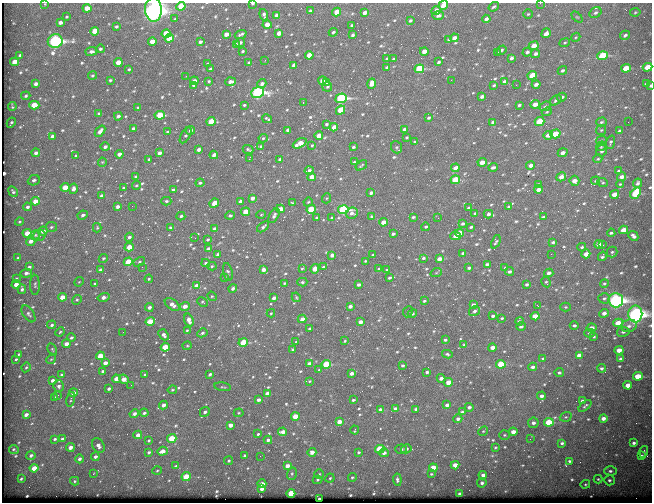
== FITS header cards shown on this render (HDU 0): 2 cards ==
NAXIS1  =                  650
NAXIS2  =                  500

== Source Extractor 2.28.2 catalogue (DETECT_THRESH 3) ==
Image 650 x 500 px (HDU 0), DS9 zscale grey, 1 PNG px = 1 image px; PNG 654 x 504 px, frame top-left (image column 1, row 500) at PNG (2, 3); each listed source drawn as its Kron ellipse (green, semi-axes under 4 px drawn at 4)
Background 601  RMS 3.1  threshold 9.33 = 3 sigma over >= 5 px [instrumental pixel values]
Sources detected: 673; of the 673, the 500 brightest by FLUX_AUTO listed and drawn (173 fainter detections omitted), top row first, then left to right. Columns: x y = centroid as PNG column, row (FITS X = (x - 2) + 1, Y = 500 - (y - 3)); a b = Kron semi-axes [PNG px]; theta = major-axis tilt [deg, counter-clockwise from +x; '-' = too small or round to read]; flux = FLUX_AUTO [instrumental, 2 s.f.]
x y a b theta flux
540 3 3 2 - 400
44 4 3 2 - 230
252 4 3 2 - 260
443 5 5 4 - 2000
181 6 4 4 - 6700
494 7 6 3 36 340
87 8 4 4 - 2800
153 10 12 8 -87 160000
310 11 3 3 - 390
436 11 4 4 - 1500
337 12 4 4 - 3000
635 12 5 4 - 230
365 13 4 3 - 990
595 13 6 5 - 540
528 14 5 4 - 280
264 15 6 3 -71 590
277 15 4 3 - 1000
438 15 6 4 8 650
66 17 4 3 - 230
577 17 6 4 -43 260
175 19 3 2 - 220
486 19 4 3 - 640
410 21 4 3 - 390
60 22 4 3 - 800
267 24 4 4 - 1300
352 25 3 3 - 370
116 27 3 3 - 340
95 31 4 4 - 4200
333 32 4 3 - 410
279 33 4 3 - 1400
546 33 5 4 - 1500
166 34 4 4 - 5200
226 34 4 4 - 1400
241 34 6 3 21 440
352 35 3 3 - 420
625 35 5 4 - 410
576 37 5 3 - 230
169 38 4 4 - 4000
454 38 4 3 - 1400
448 40 4 3 - 320
55 41 7 7 - 54000
152 42 4 4 - 2700
200 42 3 3 - 470
240 42 5 4 - 520
565 43 5 4 - 290
236 44 4 3 - 250
534 46 5 4 - 2400
100 49 4 4 - 450
501 50 5 4 - 370
91 51 6 4 7 700
242 51 3 3 - 300
424 51 4 4 - 1800
527 52 5 4 - 520
498 53 3 2 - 240
535 54 4 4 - 660
20 55 4 3 - 500
309 55 4 4 - 2900
602 56 5 4 - 12000
511 58 4 3 - 550
387 59 3 3 - 240
394 59 4 3 - 370
265 60 3 2 - 250
14 62 4 4 - 2300
439 62 3 3 - 340
118 63 4 4 - 2700
249 63 4 3 - 520
208 64 3 3 - 330
294 65 4 3 - 1300
387 67 3 3 - 300
647 67 5 4 - 4300
626 68 5 4 - 4700
129 69 3 3 - 240
210 69 3 3 - 380
419 69 5 4 - 14000
562 70 5 4 - 460
532 75 5 4 - 4900
92 76 4 4 - 270
186 76 2 2 - 270
110 80 3 3 - 270
322 80 4 4 - 1800
451 80 2 2 - 560
194 81 4 3 - 690
209 81 3 3 - 230
504 81 4 4 - 470
230 82 5 3 - 910
326 83 4 4 - 370
36 84 4 3 - 950
262 84 4 4 - 730
371 84 5 4 - 1900
536 84 4 3 - 940
646 84 4 3 - 410
194 85 4 3 - 730
494 85 4 3 - 280
516 85 2 2 - 320
650 86 3 2 - 340
327 87 5 5 - 380
258 92 6 5 - 42000
26 96 5 4 - 360
482 97 4 3 - 640
562 97 5 4 - 600
341 98 5 4 - 29000
556 100 6 4 33 460
303 102 3 2 - 860
535 104 5 4 - 1700
34 105 5 4 - 4600
244 105 3 3 - 250
519 105 4 3 - 430
545 106 6 4 22 360
12 107 4 2 - 230
138 107 3 3 - 220
341 110 5 4 - 4600
547 112 5 4 - 280
99 114 4 3 - 440
160 115 5 4 - 6100
118 116 4 4 - 600
428 118 3 3 - 370
267 119 5 3 - 330
211 121 4 4 - 4900
539 121 5 4 - 8300
493 122 4 3 - 570
601 122 5 4 - 340
628 122 2 2 - 300
11 123 5 3 - 370
326 124 3 3 - 340
334 127 4 3 - 1800
133 128 3 3 - 430
404 129 4 3 - 720
190 130 5 3 - 680
288 130 4 3 - 840
601 130 5 5 - 280
100 131 6 4 49 1100
620 131 4 3 - 610
168 132 3 3 - 380
555 134 5 4 - 6400
186 135 9 4 60 460
548 135 5 4 - 1400
52 136 4 3 - 650
319 136 4 4 - 2000
406 137 3 3 - 250
263 138 4 4 - 250
601 140 5 4 - 250
415 142 3 3 - 270
610 142 7 4 71 460
300 143 7 4 28 3000
312 145 3 3 - 230
261 146 3 3 - 290
601 146 5 4 - 310
105 147 4 4 - 580
353 147 3 3 - 330
396 147 6 5 - 350
199 149 4 3 - 780
248 149 5 3 - 350
602 151 6 5 - 600
36 153 4 4 - 850
159 153 4 3 - 890
563 153 5 4 - 1100
119 154 4 3 - 1100
214 155 4 3 - 980
76 156 4 3 - 400
149 159 3 3 - 340
249 159 3 2 - 2100
280 159 4 3 - 550
598 159 4 3 - 260
102 162 4 4 - 240
354 162 3 3 - 260
482 162 4 3 - 2000
361 165 6 2 34 230
531 165 4 4 - 980
493 167 5 3 - 500
455 168 4 3 - 1400
309 170 4 3 - 610
619 171 4 3 - 460
136 177 4 3 - 710
312 177 4 3 - 2000
561 177 5 4 - 1700
622 177 4 3 - 1000
34 180 6 5 - 520
455 180 5 4 - 8900
574 181 5 5 - 1600
596 181 4 3 - 260
603 182 5 4 - 270
200 183 4 4 - 390
638 183 5 3 - 470
538 184 3 3 - 230
620 184 4 4 - 220
136 185 4 3 - 260
65 187 4 4 - 4000
124 188 3 3 - 390
73 189 5 4 - 820
173 189 4 3 - 410
538 190 4 3 - 1100
13 192 5 4 - 390
371 193 4 3 - 660
636 193 6 4 52 12000
614 194 4 3 - 2600
101 196 3 3 - 500
252 198 4 3 - 1000
327 198 5 3 - 220
35 201 4 4 - 2600
166 201 5 4 - 320
241 201 4 3 - 1300
308 202 5 4 - 240
214 203 5 4 - 2200
293 203 4 3 - 290
118 206 4 3 - 820
132 206 2 2 - 220
27 207 4 3 - 540
509 207 4 3 - 300
469 208 3 3 - 350
280 209 4 3 - 2200
311 209 5 4 - 6700
343 210 5 4 - 24000
246 212 4 4 - 4300
352 213 6 5 - 1000
475 213 3 3 - 290
488 214 4 3 - 540
83 215 5 4 - 560
261 215 5 3 - 220
181 216 4 3 - 430
230 216 4 4 - 450
274 216 8 4 60 670
371 216 4 3 - 240
317 217 3 3 - 370
413 217 3 3 - 330
543 217 3 2 - 280
332 218 4 3 - 640
438 218 3 2 - 380
19 222 4 4 - 260
383 222 4 3 - 2300
463 224 4 3 - 460
51 227 6 5 - 390
170 227 4 3 - 290
263 227 7 4 40 540
425 227 4 3 - 380
471 227 3 2 - 300
97 228 4 4 - 240
215 229 4 3 - 1000
623 230 4 3 - 3000
43 231 5 4 - 1200
27 233 4 4 - 2100
459 233 4 4 - 2300
611 233 4 3 - 320
393 234 3 3 - 480
35 235 5 4 - 310
39 236 7 5 17 470
455 236 5 3 - 2200
633 236 5 3 - 730
129 237 4 4 - 570
195 238 2 2 - 300
207 240 3 3 - 330
31 241 5 4 - 1000
496 242 7 4 65 360
553 242 4 3 - 350
599 244 4 4 - 1700
603 245 3 2 - 1000
129 247 4 3 - 3200
582 247 4 3 - 270
208 249 4 3 - 770
612 252 5 5 - 380
463 253 4 3 - 510
551 254 2 2 - 1200
586 254 4 4 - 1800
218 255 4 3 - 930
332 255 4 3 - 1100
373 255 3 2 - 240
602 256 5 3 - 400
18 258 3 3 - 360
103 258 5 4 - 300
423 258 4 3 - 350
439 259 4 3 - 1800
365 261 3 2 - 220
128 262 4 4 - 7300
139 262 6 4 29 330
206 263 4 3 - 320
487 264 4 3 - 520
212 266 4 4 - 290
29 267 4 3 - 430
142 267 3 2 - 240
323 267 4 4 - 280
302 268 4 3 - 230
469 268 4 3 - 490
505 268 4 4 - 300
100 269 4 3 - 370
315 269 5 4 - 2900
379 269 4 3 - 330
263 270 4 3 - 1000
387 270 3 3 - 360
510 271 4 4 - 590
228 272 9 4 -78 430
26 273 6 4 2 720
436 273 6 3 19 220
549 273 4 4 - 780
225 277 4 3 - 220
16 278 3 2 - 230
389 278 3 3 - 390
149 279 4 3 - 280
79 282 5 4 - 280
302 282 5 4 - 350
546 282 5 4 - 280
284 283 4 3 - 260
604 283 4 4 - 280
16 284 4 3 - 1600
95 284 3 3 - 260
359 284 4 3 - 660
527 284 3 3 - 500
35 285 10 5 -90 410
197 286 4 3 - 1600
22 289 5 4 - 620
233 289 4 4 - 560
212 296 5 4 - 230
62 297 4 3 - 2600
104 297 6 4 14 1200
296 297 5 4 - 230
274 298 4 3 - 1100
604 298 6 5 - 450
77 300 5 4 - 290
616 300 7 7 - 80000
424 301 3 3 - 260
203 302 5 3 - 250
172 304 8 5 -37 1300
473 305 4 3 - 950
185 306 5 4 - 1400
350 306 4 3 - 710
538 306 3 2 - 520
149 307 4 4 - 630
565 307 5 4 - 270
474 311 6 4 33 530
408 312 6 4 63 360
271 313 4 4 - 220
604 313 5 4 - 950
28 314 9 5 -55 630
412 314 5 4 - 360
635 314 8 7 - 100000
493 316 4 3 - 480
535 316 4 3 - 2800
502 318 3 3 - 260
302 319 4 3 - 1300
189 320 6 4 -72 1400
150 321 5 4 - 4600
519 321 4 4 - 460
361 322 4 3 - 1500
618 323 5 4 - 4000
52 325 4 4 - 430
574 325 4 4 - 490
521 326 4 3 - 390
629 326 8 6 15 900
309 328 3 3 - 300
591 328 5 4 - 1200
187 330 3 3 - 230
60 332 5 3 - 270
123 332 2 2 - 410
623 332 6 5 - 510
202 333 5 4 - 420
589 333 5 4 - 360
164 335 6 4 -50 800
594 337 3 3 - 240
71 338 4 3 - 340
445 340 3 3 - 380
345 341 4 3 - 230
243 342 5 4 - 7000
296 342 4 3 - 230
66 344 4 3 - 1700
464 345 4 3 - 230
187 346 4 4 - 220
165 347 4 4 - 4800
492 347 4 3 - 1500
52 349 6 4 -61 250
293 349 3 3 - 280
619 350 4 4 - 2100
19 354 3 2 - 240
447 354 5 3 - 350
579 355 4 3 - 1400
100 356 4 4 - 4700
543 358 3 3 - 260
16 359 3 3 - 230
51 359 5 4 - 240
621 359 4 3 - 590
105 363 4 3 - 1700
309 364 4 3 - 1500
326 364 4 4 - 11000
501 364 5 4 - 6400
402 365 4 3 - 390
26 367 5 3 - 300
533 367 4 4 - 750
601 368 4 4 - 410
319 370 4 4 - 280
103 371 3 3 - 510
427 372 4 3 - 450
352 373 4 3 - 920
559 373 4 4 - 390
145 374 3 3 - 400
210 374 3 3 - 510
61 375 4 4 - 320
638 376 5 4 - 6600
441 378 4 3 - 870
116 379 4 4 - 2300
124 379 5 4 - 2100
52 380 4 3 - 750
309 381 4 3 - 240
448 382 4 4 - 2500
131 385 3 2 - 270
628 385 4 4 - 2500
59 386 6 5 - 670
223 387 8 2 -8 220
109 389 4 3 - 540
172 390 5 4 - 240
73 393 4 3 - 1100
267 394 4 3 - 2200
58 395 3 2 - 330
541 396 4 4 - 930
55 397 4 3 - 260
71 399 7 3 78 270
258 400 4 3 - 680
353 400 3 3 - 330
582 401 4 3 - 440
163 405 4 3 - 1200
447 405 4 4 - 960
585 406 7 3 41 320
469 407 4 4 - 590
395 409 4 4 - 820
416 409 4 3 - 720
380 410 4 3 - 870
205 412 5 4 - 570
462 412 4 3 - 320
144 413 4 3 - 460
239 413 5 4 - 250
134 414 5 4 - 850
26 415 4 3 - 790
295 416 4 4 - 4300
566 417 6 4 19 350
603 418 4 3 - 1000
458 419 4 4 - 710
339 422 4 3 - 1700
549 422 5 4 - 8200
533 423 5 5 - 720
230 425 4 3 - 1300
355 430 4 2 - 250
483 431 5 4 - 280
283 432 4 4 - 1500
513 432 4 3 - 1400
258 434 3 3 - 310
138 435 4 4 - 1500
504 435 5 4 - 290
172 438 5 4 - 6300
55 439 4 3 - 340
62 439 4 3 - 430
530 439 3 2 - 230
149 440 4 4 - 290
268 440 4 4 - 650
562 443 4 3 - 430
634 443 3 3 - 480
98 445 8 5 -59 970
70 447 4 3 - 1200
495 447 4 3 - 250
14 449 5 3 - 310
380 449 5 4 - 8500
401 449 6 4 2 430
406 449 5 4 - 580
162 451 5 4 - 1700
149 452 4 3 - 390
312 452 4 3 - 1200
359 452 3 3 - 320
644 452 6 4 72 270
384 453 5 4 - 790
31 455 4 4 - 580
244 455 4 4 - 300
642 455 4 3 - 220
260 456 2 2 - 670
95 457 4 4 - 650
79 459 4 4 - 580
229 461 4 4 - 310
569 461 4 3 - 350
455 465 4 4 - 2000
176 466 4 4 - 410
287 466 4 3 - 1300
34 468 4 4 - 3500
433 468 4 4 - 3300
157 471 5 3 - 220
610 471 6 4 0 510
93 474 3 2 - 350
292 474 6 5 - 350
319 474 5 4 - 280
431 474 3 3 - 220
483 475 4 4 - 910
186 477 4 4 - 5900
352 477 4 4 - 270
330 478 5 4 - 300
21 479 3 3 - 280
598 479 4 4 - 240
317 480 5 4 - 260
397 480 6 4 -84 480
609 480 5 5 - 490
75 481 4 4 - 270
482 483 5 4 - 540
262 484 4 4 - 1400
585 484 5 4 - 250
262 489 4 3 - 990
291 493 4 4 - 8300
460 494 3 3 - 500
319 499 3 3 - 670
At the frame edge (FLAGS 8, measured only in part): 9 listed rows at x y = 540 3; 44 4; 252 4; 443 5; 181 6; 153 10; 647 67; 650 86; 635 314
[173 fainter detections neither listed nor drawn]